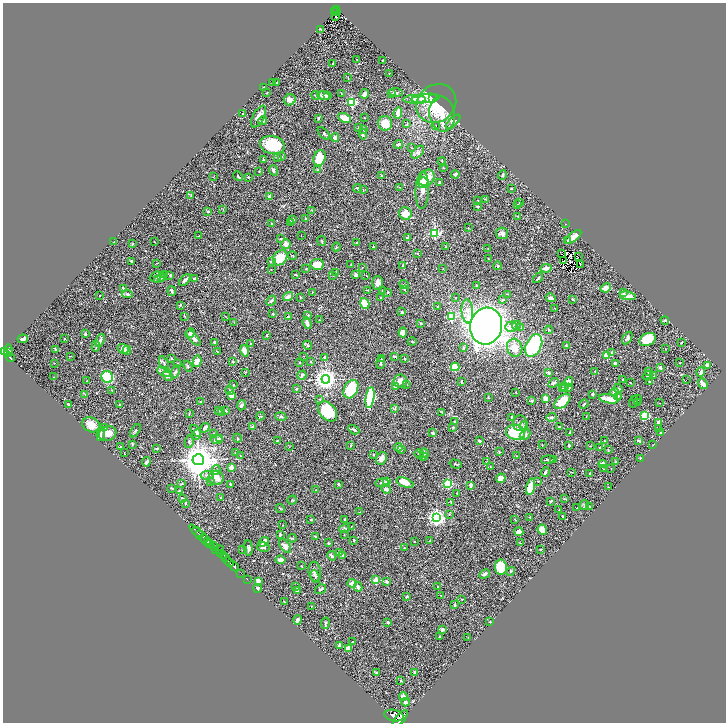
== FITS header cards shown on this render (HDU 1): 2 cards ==
NAXIS1  =                 1447
NAXIS2  =                 1440

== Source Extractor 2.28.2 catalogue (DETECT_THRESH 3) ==
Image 1447 x 1440 px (HDU 1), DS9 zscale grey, zoomed out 1/2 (1 PNG px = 2 x 2 image px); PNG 728 x 724 px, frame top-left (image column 2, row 1439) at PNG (3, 3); each listed source drawn as its Kron ellipse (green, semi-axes under 4 px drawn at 4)
Background 0.599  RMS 0.023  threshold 0.0678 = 3 sigma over >= 5 px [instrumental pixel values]
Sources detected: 558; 42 cannot appear on this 1/2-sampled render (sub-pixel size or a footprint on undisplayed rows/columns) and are neither listed nor drawn; of the other 516, the 500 brightest by FLUX_AUTO listed and drawn (16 fainter detections omitted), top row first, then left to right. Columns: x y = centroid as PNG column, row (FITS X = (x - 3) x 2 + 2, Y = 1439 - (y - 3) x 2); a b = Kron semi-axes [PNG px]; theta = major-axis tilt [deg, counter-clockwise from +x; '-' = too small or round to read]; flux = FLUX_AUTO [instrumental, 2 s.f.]
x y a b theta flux
337 10 4 2 - 74
335 11 2 1 - 9.2
337 12 2 1 - 8.1
336 16 2 2 - 7.6
321 29 3 2 - 2.5
357 59 2 2 - 2.9
382 60 2 2 - 2.7
333 64 3 2 - 1.9
389 73 2 2 - 1.5
348 78 3 2 - 1.9
273 83 4 3 - 5.8
276 83 3 2 - 3.1
263 87 2 2 - 5.6
396 92 7 3 -4 9.6
267 93 3 2 - 2.7
341 93 2 1 - 1.6
365 94 5 3 - 20
392 94 3 3 - 2.7
315 95 5 3 - 3.9
323 96 7 4 -15 25
327 96 3 2 - 9.7
426 98 14 4 7 37
414 99 11 4 2 14
432 99 4 1 - 13
290 100 6 5 - 28
352 102 3 3 - 390
436 103 21 18 37 170
398 113 6 3 82 45
243 114 2 2 - 3
442 114 18 12 -80 76
259 116 12 5 62 30
318 118 3 3 - 4.6
345 118 7 4 -27 52
364 118 2 2 - 2.4
262 121 4 3 - 14
453 122 9 4 43 18
385 123 7 7 - 61
407 124 3 3 - 3.3
435 126 4 2 - 2.6
358 128 4 2 - 3.5
364 130 3 3 - 3.3
324 133 8 3 -47 6.3
363 134 5 3 - 6
335 138 4 4 - 18
398 144 4 2 - 13
272 145 12 9 -14 150
411 148 3 2 - 1.7
418 152 8 4 46 11
281 156 4 3 - 3.7
278 158 4 3 - 5.3
320 158 8 6 72 110
263 159 3 2 - 4.1
442 162 4 2 - 3.8
443 168 3 2 - 2.1
273 170 5 3 - 8.5
318 170 4 2 - 2.4
259 172 3 2 - 1.5
455 174 4 3 - 8.8
381 175 3 2 - 3.7
503 175 5 3 - 5.9
214 176 3 1 - 1.5
238 176 5 2 - 4.4
248 177 2 2 - 2.4
426 179 10 7 56 83
423 181 5 4 - 27
439 182 4 2 - 2.8
399 187 3 2 - 2
358 188 4 2 - 6.7
363 189 2 2 - 1.7
512 189 2 2 - 4
422 190 19 6 87 46
191 195 3 3 - 5.5
270 196 4 2 - 8
485 199 4 2 - 2.6
477 201 2 2 - 1.9
520 202 2 2 - 8.3
517 204 4 3 - 3.2
478 206 3 2 - 5.1
223 209 2 2 - 1.6
312 210 3 2 - 1.7
208 211 2 2 - 15
405 214 6 6 - 57
518 216 3 2 - 3
305 218 3 2 - 3.8
293 220 3 3 - 3.7
291 222 4 3 - 10
272 224 2 2 - 4.8
566 224 2 2 - 4.6
468 228 2 2 - 2.1
434 233 3 3 - 450
502 233 6 6 - 13
301 235 2 1 - 1.7
198 236 3 2 - 1.8
573 237 10 3 38 44
408 238 3 3 - 12
281 239 3 2 - 3.5
568 240 3 3 - 7
322 241 5 2 - 4
114 242 3 2 - 1.6
154 242 2 2 - 2.3
357 243 3 2 - 2.4
132 244 4 2 - 3
286 244 5 4 - 19
336 247 4 3 - 4
374 247 3 2 - 3.8
446 247 2 2 - 2.7
488 248 2 2 - 1.6
418 253 2 2 - 2.2
562 254 2 1 - 2.6
293 256 4 2 - 2.6
578 257 2 1 - 1.5
280 258 8 6 51 110
488 259 2 1 - 2.2
131 261 3 2 - 7.6
563 261 2 1 - 1.6
271 262 2 2 - 8.2
156 263 3 2 - 1.8
317 264 7 5 7 59
351 264 2 2 - 2.1
580 264 2 1 - 2.2
403 265 3 2 - 2.4
498 266 4 4 - 5.7
362 268 2 2 - 1.7
546 268 5 3 - 17
271 269 2 1 - 1.4
306 269 3 2 - 3.6
443 269 2 2 - 1.6
336 273 2 2 - 4.4
165 274 4 3 - 5
296 275 4 2 - 3.2
356 275 4 3 - 8.4
366 275 3 1 - 1.6
170 276 3 3 - 4.3
333 276 3 2 - 2.9
157 277 8 5 6 12
161 278 4 4 - 5.7
538 278 6 2 48 4.9
194 279 2 2 - 16
158 280 4 3 - 4.3
185 280 7 2 49 10
377 283 7 5 -90 20
404 284 4 3 - 4.9
476 286 2 2 - 3.8
123 288 3 2 - 4.8
606 288 5 3 - 30
404 289 3 2 - 3.5
367 290 4 1 - 1.7
382 290 3 2 - 2.2
172 291 5 3 - 8.9
312 292 2 2 - 1.7
388 292 3 2 - 3.5
623 293 3 3 - 3.3
127 294 5 4 - 8.1
508 294 3 2 - 3.2
100 295 2 2 - 5.4
628 296 8 3 -9 39
288 297 5 3 - 23
300 297 2 2 - 2.8
381 298 2 2 - 16
456 298 3 2 - 2
551 298 5 4 - 12
503 299 2 2 - 11
573 299 3 2 - 4.8
271 301 5 3 - 8.6
365 303 6 4 -72 100
180 305 2 2 - 3.7
438 307 2 2 - 6.9
554 308 3 1 - 1.4
467 311 12 5 -86 31
402 312 3 2 - 6
273 314 3 3 - 4.4
308 315 2 2 - 4.3
184 316 2 2 - 2
451 316 3 3 - 250
226 317 2 1 - 1.9
288 317 3 2 - 13
320 320 3 2 - 2.1
665 320 4 3 - 7
234 322 3 2 - 1.6
307 323 6 3 -70 23
421 323 2 2 - 16
516 325 5 3 - 9.6
486 326 18 16 77 4500
511 327 6 5 - 25
521 327 4 2 - 3.7
548 330 4 3 - 4.4
403 332 5 4 - 20
190 333 5 4 - 13
85 334 3 2 - 9
267 336 2 2 - 3.4
193 338 9 3 -48 18
627 338 7 3 59 8
23 339 5 3 - 15
64 339 2 2 - 1.8
648 339 8 6 24 100
100 340 7 3 67 15
215 342 4 3 - 4.5
412 342 4 2 - 2.8
250 343 2 2 - 3.7
681 343 2 1 - 2.1
308 345 5 3 - 6.6
534 345 12 7 64 490
566 345 4 3 - 3.8
96 346 5 2 - 4
464 348 4 3 - 4
515 348 9 7 -75 46
123 349 5 5 - 26
665 349 2 1 - 1.4
8 350 5 3 - 540
56 350 3 3 - 11
127 350 4 4 - 7.4
5 351 3 2 - 450
217 351 3 2 - 2.7
244 351 6 3 -72 43
9 353 2 1 - 58
611 353 3 2 - 2.7
607 355 3 2 - 69
70 356 3 2 - 1.6
303 356 2 2 - 1.7
395 356 4 2 - 6.4
10 357 5 2 - 170
325 357 3 3 - 10
171 358 4 3 - 3.9
382 359 2 2 - 3.3
405 359 2 2 - 3.4
197 361 6 4 78 37
233 362 2 2 - 3.2
299 362 2 2 - 3.5
310 362 2 2 - 1.9
54 363 3 2 - 1.9
164 363 7 2 -63 6.2
177 363 3 2 - 2.3
381 363 6 2 81 8
615 363 3 2 - 14
679 363 2 2 - 2.2
188 366 6 3 -67 5.1
708 366 3 3 - 22
455 367 4 3 - 170
660 368 3 2 - 12
595 371 3 3 - 3.8
164 372 7 4 -28 16
175 372 7 3 64 7.6
245 372 2 2 - 2.6
649 372 3 3 - 3.5
701 372 5 2 - 17
548 373 2 2 - 26
302 375 5 3 - 5.8
168 376 5 4 - 10
648 376 5 3 - 4.6
654 376 3 2 - 2.4
54 377 2 2 - 1.8
107 377 6 5 - 200
326 379 4 4 - 3300
623 379 2 2 - 4.1
686 380 2 1 - 21
87 381 2 1 - 1.7
400 381 7 6 - 27
461 381 3 2 - 2.5
649 381 2 2 - 4
569 382 5 4 - 46
554 383 6 3 41 10
630 383 2 2 - 2.1
703 383 6 3 -49 29
234 385 2 2 - 2.4
407 385 3 2 - 2.2
395 386 4 2 - 10
564 387 4 4 - 6.3
562 388 2 2 - 2
568 388 3 3 - 3.8
618 388 4 3 - 6.6
296 389 3 2 - 5.5
351 389 10 6 62 200
112 390 3 2 - 2.2
230 391 4 2 - 4.6
516 392 2 2 - 2.2
614 392 4 3 - 18
592 394 2 2 - 9.4
85 395 3 2 - 2.1
231 395 3 3 - 34
618 396 4 3 - 5.6
370 398 10 4 82 270
488 398 3 2 - 2
545 398 2 2 - 54
320 399 3 2 - 4.1
609 399 10 3 -10 68
637 399 5 1 - 2.5
531 401 4 2 - 4.3
562 401 10 5 43 86
200 402 3 2 - 4.1
634 402 6 2 70 4.1
638 402 3 2 - 2.4
659 403 3 1 - 1.7
68 404 3 2 - 4.6
120 404 3 2 - 2.5
584 404 5 2 - 6.4
242 405 5 3 - 6.9
395 409 4 3 - 4.2
219 411 3 2 - 2.1
226 411 2 2 - 7.1
328 411 11 8 -50 160
442 412 2 2 - 4.6
221 413 3 2 - 2.3
189 414 4 2 - 2.8
645 415 4 4 - 120
260 416 4 1 - 2.2
586 416 2 1 - 1.7
281 417 5 3 - 7.5
512 417 2 2 - 3.4
551 417 5 3 - 7
455 422 3 3 - 6.7
659 422 3 3 - 16
520 423 8 7 - 15
91 425 9 7 -27 47
524 426 5 3 - 6.4
253 427 4 3 - 17
453 427 3 2 - 3.9
559 427 2 2 - 3.2
105 428 4 3 - 16
205 428 5 3 - 9.7
658 428 3 2 - 2
354 430 6 3 -30 9.7
135 431 7 2 56 4.7
196 431 6 3 -50 15
516 432 10 7 -16 210
570 432 3 2 - 4.3
108 433 9 7 22 34
432 433 3 2 - 5.9
661 433 3 2 - 2.5
101 434 7 3 86 11
214 434 3 2 - 2.1
197 435 5 3 - 13
525 435 6 4 45 10
237 438 4 2 - 4.3
217 439 6 4 -12 15
219 439 4 4 - 14
277 440 3 2 - 1.6
480 441 3 2 - 5.6
604 441 2 2 - 2.5
639 441 4 3 - 12
189 442 6 4 81 7.4
132 444 3 3 - 3.7
351 445 3 2 - 3.2
542 445 2 2 - 1.6
569 445 3 3 - 6.1
653 445 2 2 - 1.8
590 446 2 1 - 1.5
121 447 3 2 - 3.4
289 447 3 2 - 1.4
398 447 4 4 - 20
157 448 2 2 - 17
600 448 2 2 - 5.3
401 450 3 2 - 3
608 450 3 3 - 2.8
124 452 2 1 - 2.1
499 452 4 2 - 3.2
235 453 2 2 - 1.9
424 453 5 3 - 14
419 454 5 3 - 7.7
373 455 3 2 - 2.6
240 456 2 2 - 1.6
517 456 2 2 - 2.1
423 457 3 3 - 6
381 458 6 5 - 23
641 458 2 2 - 6.6
554 459 2 1 - 2.1
198 460 6 5 - 10000
548 460 6 2 4 7.6
146 462 5 3 - 12
487 462 4 2 - 4.1
615 462 3 2 - 2.7
455 464 6 2 -15 4.4
603 464 4 3 - 42
490 467 3 2 - 2.7
231 468 4 2 - 35
611 468 2 2 - 1.6
604 469 2 2 - 1.9
216 470 5 3 - 6.9
545 472 5 2 - 8.4
572 472 4 1 - 2
589 473 2 2 - 2.4
207 475 7 4 5 14
216 478 8 7 - 45
501 478 5 4 - 21
210 481 4 3 - 4.2
538 481 2 1 - 1.4
386 482 4 3 - 4.4
405 482 9 4 -21 69
382 483 7 4 7 8.5
181 484 3 2 - 2.4
230 484 3 2 - 4.8
338 484 2 2 - 17
448 484 3 3 - 340
471 485 2 2 - 41
531 487 8 4 75 84
608 487 2 2 - 1.9
172 488 3 2 - 4
386 489 5 3 - 13
316 490 2 2 - 2.7
179 491 4 2 - 3
457 494 2 2 - 3.1
182 498 3 3 - 4.2
221 498 3 2 - 2.2
564 499 3 3 - 3.1
292 500 5 2 - 3.3
551 501 4 2 - 5.5
451 502 4 3 - 3.6
186 503 3 2 - 3.3
584 505 5 4 - 7.1
589 507 3 3 - 5.2
280 508 4 2 - 3.1
577 508 2 1 - 1.8
559 510 2 2 - 3.2
359 512 3 2 - 2.2
449 515 2 2 - 2
563 516 2 2 - 8.1
530 517 3 2 - 1.6
436 518 4 4 - 1600
344 519 2 2 - 5.4
311 520 3 2 - 3.4
515 520 3 2 - 2.5
283 525 2 2 - 1.4
351 527 2 2 - 3.1
345 528 6 3 12 4.5
542 530 5 4 - 59
197 532 6 2 -42 380
519 532 4 4 - 27
344 534 2 1 - 2.1
200 535 2 2 - 440
280 535 4 2 - 6.5
202 536 16 2 -43 640
315 537 3 2 - 4.7
292 538 4 3 - 3.5
204 539 3 2 - 390
354 540 2 2 - 4.9
208 541 4 2 - 820
430 541 3 2 - 2
264 542 6 4 40 27
414 542 2 2 - 1.9
210 543 4 2 - 1500
328 543 3 2 - 2.3
520 543 3 2 - 2.4
285 546 8 4 -52 22
214 547 4 3 - 1000
263 547 6 4 -14 13
248 548 7 4 -84 11
404 548 3 2 - 3.3
216 550 4 2 - 360
220 550 4 2 - 150
242 550 3 2 - 2.2
541 550 2 2 - 6.3
339 552 3 2 - 5
221 554 3 2 - 450
224 555 4 2 - 370
332 556 5 3 - 6.1
342 556 3 3 - 4
226 557 4 2 - 340
281 560 5 3 - 16
229 562 5 2 - 1200
234 566 6 3 -43 1400
301 566 2 1 - 2
501 567 7 6 - 180
510 571 5 2 - 3.7
315 572 10 6 -83 21
241 573 2 1 - 25
485 574 5 3 - 14
315 577 6 4 -68 8.6
247 579 2 1 - 16
376 580 3 2 - 110
258 581 4 3 - 17
387 582 2 2 - 23
352 583 4 3 - 16
296 586 3 2 - 2.2
438 586 2 1 - 1.4
358 587 5 3 - 13
258 588 4 3 - 11
321 589 6 3 34 7.2
297 590 4 4 - 11
441 596 2 2 - 2
407 597 3 3 - 5.9
462 599 2 2 - 2.1
284 602 3 2 - 2.9
455 605 3 2 - 6.6
311 606 2 2 - 3.3
297 620 4 3 - 14
388 622 3 2 - 8.6
490 622 3 2 - 2.7
325 623 6 3 79 6
442 629 4 3 - 12
439 637 3 2 - 3
468 637 2 2 - 1.4
352 642 2 1 - 1.5
339 645 2 2 - 11
348 648 4 3 - 31
376 672 3 2 - 4.1
415 672 3 2 - 5.7
401 680 3 3 - 3.1
403 696 4 3 - 20
406 702 4 3 - 16
394 716 10 5 -13 5200
400 719 10 4 49 4500
At the frame edge (FLAGS 8, measured only in part): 1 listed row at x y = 400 719
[16 fainter detections neither listed nor drawn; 42 sub-pixel or undisplayed-footprint detections neither listed nor drawn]